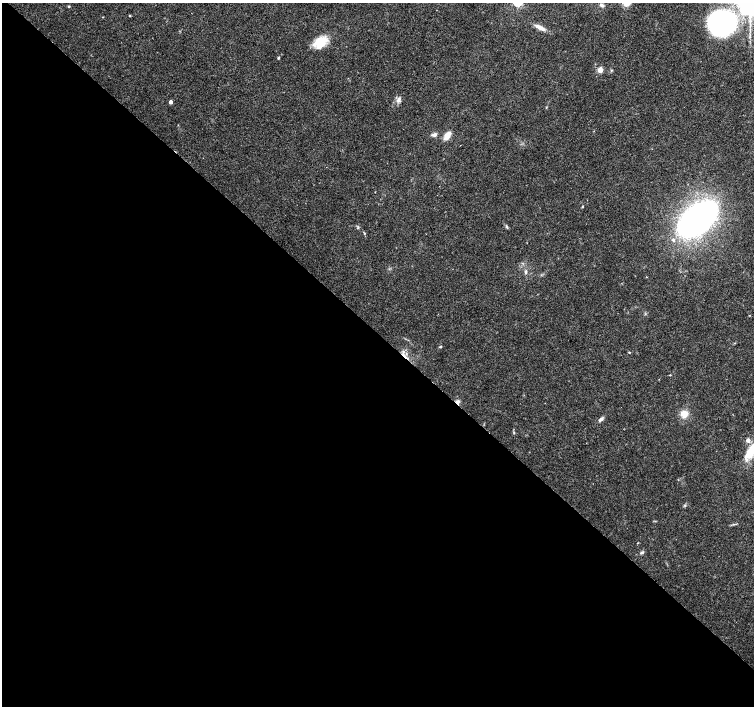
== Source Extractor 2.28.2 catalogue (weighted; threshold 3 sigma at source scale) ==
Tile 14 of 4 x 4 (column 2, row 4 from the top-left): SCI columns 1511-3014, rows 166-1573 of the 6030 x 6030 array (HDU 1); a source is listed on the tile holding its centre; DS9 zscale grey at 2 x 2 block average (1 PNG px = mean of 2 x 2 image px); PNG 756 x 708 px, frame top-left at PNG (2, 3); no overlay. Shown black and unused: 53% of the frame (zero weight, under 3 of 4 exposures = <1% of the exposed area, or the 3 px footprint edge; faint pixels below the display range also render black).
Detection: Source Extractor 2.28.2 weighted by HDU 2 'WHT'; one run over the whole footprint, this tile lists its part. Background 0.0237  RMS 0.0019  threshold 0.00866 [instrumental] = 3 sigma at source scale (4.5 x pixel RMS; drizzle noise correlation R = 1.50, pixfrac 1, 0.0396/0.0396 arcsec/px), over >= 5 px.
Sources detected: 31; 1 inside a brighter object's white glare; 1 cosmic-ray / hot-pixel residue — not listed; the other 29 listed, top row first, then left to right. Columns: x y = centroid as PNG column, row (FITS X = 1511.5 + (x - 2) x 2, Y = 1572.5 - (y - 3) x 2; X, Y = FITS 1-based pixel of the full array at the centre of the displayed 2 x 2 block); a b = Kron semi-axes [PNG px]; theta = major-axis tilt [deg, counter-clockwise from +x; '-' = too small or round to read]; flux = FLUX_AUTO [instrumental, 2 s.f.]
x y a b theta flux
602 5 6 4 -28 1.2
69 6 3 3 - 0.41
130 16 2 2 - 0.4
723 23 29 24 7 78
540 27 15 5 -31 3
320 42 17 10 26 9.4
278 58 3 2 - 0.5
600 70 3 3 - 9.5
398 100 7 5 65 1.7
170 102 3 2 - 2.3
434 135 7 5 11 1.5
447 136 11 6 58 3.8
582 207 3 2 - 0.31
698 219 25 14 40 230
507 227 5 3 - 0.67
673 240 5 4 - 1.1
526 272 5 3 - 0.71
646 277 2 2 - 0.22
440 347 4 2 - 0.49
403 352 6 3 66 1.1
629 352 2 2 - 0.38
670 375 3 2 - 0.25
457 402 6 5 - 1.3
684 414 9 9 - 4.1
601 419 7 4 42 1.1
748 440 3 3 - 2.6
752 450 20 9 55 8.9
733 524 3 2 - 0.34
642 552 6 3 25 0.8
Overlapping masked pixels (flux is a lower limit): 2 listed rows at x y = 403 352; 457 402
Isophote crosses this tile's border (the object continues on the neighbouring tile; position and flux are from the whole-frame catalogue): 2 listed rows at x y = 723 23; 752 450
Diffuse or blended objects may show on this block-average render without a row.